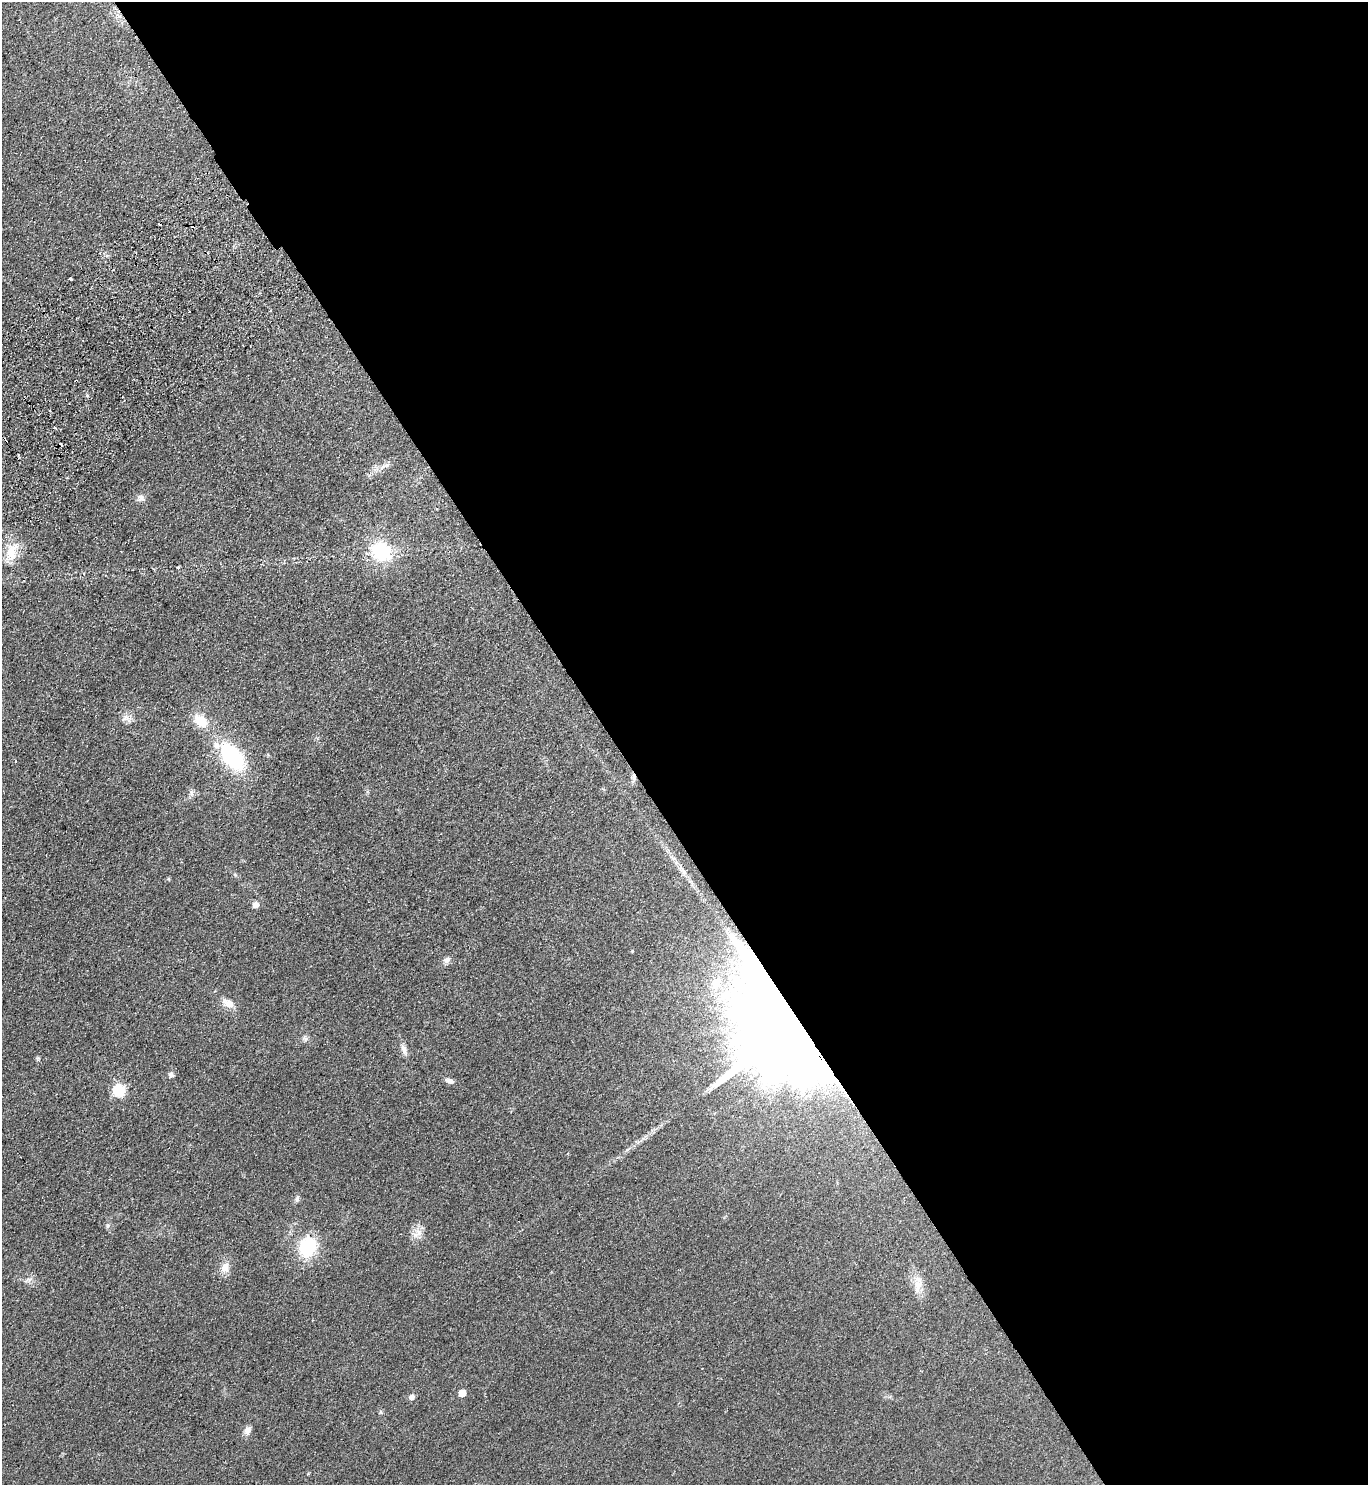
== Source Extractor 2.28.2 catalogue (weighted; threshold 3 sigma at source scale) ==
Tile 8 of 4 x 4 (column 4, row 2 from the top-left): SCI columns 4297-5662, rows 3013-4495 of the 5999 x 6026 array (HDU 1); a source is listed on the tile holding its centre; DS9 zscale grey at full resolution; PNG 1370 x 1487 px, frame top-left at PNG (2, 2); no overlay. Shown black and unused: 55% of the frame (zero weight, under 2 of 3 exposures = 3% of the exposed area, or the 3 px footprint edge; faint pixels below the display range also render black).
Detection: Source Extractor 2.28.2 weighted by HDU 2 'WHT'; one run over the whole footprint, this tile lists its part. Background 0.0854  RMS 0.0096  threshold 0.0433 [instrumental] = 3 sigma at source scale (4.5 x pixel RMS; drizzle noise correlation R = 1.50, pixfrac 1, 0.05/0.05 arcsec/px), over >= 5 px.
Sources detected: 40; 4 cosmic-ray / hot-pixel residue — not listed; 1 inside a brighter listed object's ellipse — not listed separately; the other 35 listed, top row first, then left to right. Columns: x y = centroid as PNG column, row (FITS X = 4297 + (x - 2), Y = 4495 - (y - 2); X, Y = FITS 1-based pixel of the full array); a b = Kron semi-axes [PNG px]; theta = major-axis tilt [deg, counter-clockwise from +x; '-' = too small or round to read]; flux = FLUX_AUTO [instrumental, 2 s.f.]
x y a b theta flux
70 279 3 3 - 3.8
87 395 5 3 - 0.96
387 465 8 5 45 2.5
141 498 10 8 45 3.9
11 552 26 14 75 19
381 552 24 19 -34 50
178 567 4 3 - 1.1
127 718 16 7 -2 5.5
201 721 14 10 -39 21
232 757 30 17 -52 81
634 778 12 4 87 2.8
192 793 7 4 -89 2.3
684 872 9 5 -75 2.8
169 879 4 4 - 1.1
256 905 8 7 - 4.2
632 951 4 3 - 0.77
447 960 10 7 36 3.9
716 983 19 12 50 17
229 1003 15 9 -26 8.2
795 1023 52 19 -57 60000
305 1039 7 5 45 2.2
404 1049 13 7 -77 4.7
171 1075 7 6 - 2.5
449 1081 12 6 -18 3.4
119 1090 6 6 - 94
297 1199 8 5 80 2.2
108 1226 8 5 71 1.7
417 1233 17 9 31 7.1
308 1247 18 14 70 56
225 1268 14 10 73 8.1
29 1280 8 6 19 3.1
918 1285 16 11 81 10
462 1393 5 5 - 15
412 1397 6 5 - 4.2
247 1430 11 7 65 5
Overlapping masked pixels (flux is a lower limit): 2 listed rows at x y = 634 778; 795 1023
Unlisted compact peaks at least as high as the median listed source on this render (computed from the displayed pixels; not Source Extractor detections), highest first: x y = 38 1058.